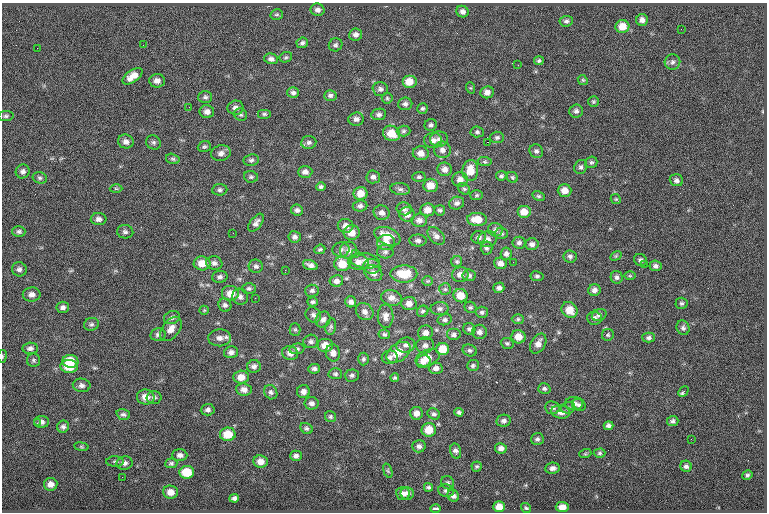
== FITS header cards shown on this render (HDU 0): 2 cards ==
NAXIS1  =                  765
NAXIS2  =                  510

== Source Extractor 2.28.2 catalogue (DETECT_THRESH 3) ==
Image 765 x 510 px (HDU 0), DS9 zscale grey, 1 PNG px = 1 image px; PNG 769 x 514 px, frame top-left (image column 1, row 510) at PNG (2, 3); each listed source drawn as its Kron ellipse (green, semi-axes under 4 px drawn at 4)
Background -0.289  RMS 8.1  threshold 24.2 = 3 sigma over >= 5 px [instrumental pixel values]
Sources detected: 288; all 288 listed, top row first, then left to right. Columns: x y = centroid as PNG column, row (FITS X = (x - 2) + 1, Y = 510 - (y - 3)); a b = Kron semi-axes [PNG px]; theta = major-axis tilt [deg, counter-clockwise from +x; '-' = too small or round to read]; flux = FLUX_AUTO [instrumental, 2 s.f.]
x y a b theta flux
317 10 7 6 - 2100
462 12 6 5 - 1900
277 15 6 5 - 970
642 20 6 6 - 2400
566 21 7 5 5 1300
622 26 7 6 - 6600
681 29 2 2 - 480
356 35 6 6 - 2000
302 43 6 5 - 1400
143 45 2 2 - 370
335 45 7 6 - 1200
37 48 2 2 - 1100
286 57 6 5 - 910
271 59 7 5 -15 1700
539 61 5 4 - 1000
672 62 8 7 - 1700
518 65 2 2 - 270
133 76 11 6 35 5200
583 80 5 4 - 630
157 81 8 6 3 2500
409 82 7 6 - 6100
471 88 6 4 -71 580
380 89 7 7 - 1700
487 92 7 6 - 2700
293 93 6 5 - 1600
330 95 6 5 - 1400
205 97 7 6 - 1300
387 98 5 5 - 860
593 102 5 5 - 810
405 104 7 6 - 1600
189 107 3 2 - 470
236 108 8 7 - 2400
422 108 5 5 - 980
576 111 7 6 - 1600
207 112 7 6 - 2500
264 114 7 5 0 1000
379 114 7 5 8 1700
241 115 7 6 - 1100
6 116 8 5 7 1100
356 119 8 6 7 2200
431 125 6 5 - 1400
403 131 7 5 3 1100
477 132 7 5 -4 1100
391 133 9 7 -27 8300
497 137 7 6 - 1200
439 139 9 8 - 2300
433 140 9 7 6 2700
126 142 8 7 - 2600
153 142 8 7 - 1300
309 142 7 6 - 1500
487 142 2 2 - 4000
204 147 7 5 22 1000
442 150 8 8 - 2500
536 151 7 6 - 1500
221 153 10 7 14 2600
421 153 8 7 - 3900
173 159 7 5 -16 1000
251 160 8 6 8 1400
485 162 7 4 -6 890
591 162 6 5 - 1000
581 167 7 6 - 1400
445 169 7 7 - 2500
23 171 7 7 - 1800
470 171 10 8 87 7200
305 172 7 6 - 2200
501 176 5 4 - 990
251 177 7 5 -9 1100
373 177 7 6 - 1700
419 177 7 5 1 990
512 177 6 5 - 890
40 178 7 5 -15 1200
460 180 8 7 - 3400
676 180 7 6 - 1700
430 185 7 6 - 6000
321 187 5 4 - 1100
116 188 6 4 -1 790
400 189 10 6 -7 1600
464 189 6 5 - 960
220 190 7 5 5 1300
564 190 7 6 - 4800
361 193 7 6 - 5400
477 195 6 5 - 830
538 196 6 4 -26 880
616 199 5 4 - 720
457 203 7 6 - 1800
360 206 7 5 6 1600
404 209 7 6 - 1700
297 210 6 5 - 1500
427 210 7 6 - 4600
440 210 5 5 - 990
524 212 7 6 - 5800
382 213 8 7 - 2300
407 214 8 7 - 3200
99 219 8 6 1 2200
477 219 10 6 -3 7600
419 220 7 6 - 2600
256 223 10 5 53 2200
346 226 8 7 - 2900
495 230 7 6 - 1700
19 231 6 5 - 1400
125 232 8 6 -5 1600
233 233 2 2 - 1100
352 233 8 7 - 4700
501 233 7 5 -2 1200
387 236 14 8 -23 7800
436 236 10 7 -46 2400
295 237 6 5 - 1600
479 237 7 6 - 1600
487 239 9 8 - 2600
418 241 8 6 0 1800
386 242 9 7 6 4200
519 243 6 6 - 1600
532 244 7 6 - 2100
486 248 6 6 - 1300
320 249 6 4 23 940
341 250 8 7 - 1600
349 250 9 8 - 2700
385 252 8 6 -2 1600
355 254 3 2 - 1100
506 254 6 5 - 1800
570 256 6 6 - 1500
616 256 6 4 31 610
640 260 6 6 - 1400
365 261 15 7 -8 3700
457 261 6 5 - 960
358 262 10 8 -7 3400
513 262 2 2 - 1900
202 263 8 7 - 6000
214 263 8 6 -17 2000
500 263 6 5 - 2500
342 264 8 7 - 8500
310 265 8 4 -19 2000
644 265 2 2 - 1000
256 266 7 6 - 1500
372 266 8 7 - 2100
655 266 6 5 - 1700
19 269 7 7 - 1900
285 270 2 2 - 6500
373 273 9 7 -33 2700
404 274 13 8 1 13000
460 275 8 7 - 3200
469 275 6 6 - 1500
537 276 6 5 - 1100
630 276 6 4 0 610
220 277 8 6 4 1600
617 277 6 6 - 1500
336 281 7 6 - 2300
428 281 5 4 - 640
249 288 7 5 -1 1200
499 288 5 5 - 1700
445 289 6 6 - 1000
594 290 6 6 - 2300
312 291 7 6 - 1400
231 293 9 8 - 5900
32 294 9 7 1 2700
460 296 7 6 - 6500
240 297 8 7 - 2000
255 298 2 2 - 270
392 298 10 7 -13 3500
313 302 5 4 - 970
351 302 6 5 - 1900
682 303 6 5 - 1000
409 304 7 6 - 3500
225 305 7 6 - 1600
63 307 6 5 - 1800
470 307 6 5 - 960
440 309 9 6 2 1900
204 310 5 4 - 550
570 310 8 7 - 6700
423 311 6 5 - 1000
365 312 9 8 - 2500
482 312 6 5 - 1300
313 315 8 7 - 1800
599 315 7 6 - 1800
386 316 12 8 -89 3200
172 317 8 6 24 1500
594 318 7 6 - 1700
518 319 6 5 - 900
323 320 8 7 - 2400
445 320 7 5 13 1400
91 324 7 6 - 1300
331 327 8 5 80 1100
683 328 7 6 - 1500
171 329 14 8 52 4100
295 329 6 5 - 840
469 329 6 5 - 1300
479 332 7 7 - 2000
425 333 7 7 - 2700
158 334 7 6 - 1500
384 334 6 5 - 1000
453 335 7 6 - 1600
608 335 6 6 - 890
518 337 7 6 - 5600
219 338 11 8 2 3200
648 338 6 5 - 1400
311 341 7 7 - 1500
507 343 6 5 - 1100
538 344 11 7 60 3500
325 345 8 7 - 5600
406 345 9 7 13 2300
425 345 9 8 - 2200
30 348 8 5 4 1800
297 349 7 5 9 1100
443 349 6 6 - 8400
470 350 7 5 -23 1200
231 352 7 6 - 2000
398 352 13 8 35 8700
290 353 8 7 - 2800
333 353 8 7 - 2400
2 356 6 3 81 540
390 357 8 7 - 1600
428 358 12 8 21 6800
363 359 6 5 - 1100
34 360 6 6 - 1100
70 361 8 6 -6 11000
423 362 7 6 - 3000
473 365 6 5 - 1100
69 366 9 6 -5 10000
254 366 7 6 - 1800
436 368 7 5 2 2400
314 369 6 5 - 1400
335 374 7 5 -3 1100
352 375 7 6 - 1300
241 377 7 6 - 5100
395 378 4 4 - 760
82 385 9 7 -4 2000
244 389 8 6 -8 3100
544 389 6 5 - 1200
271 392 7 6 - 1500
303 392 6 6 - 2300
683 392 6 3 45 1500
146 397 9 7 -7 4700
154 397 7 6 - 1400
312 403 7 6 - 1900
574 403 9 6 1 1900
579 405 7 6 - 1300
552 408 7 6 - 1700
568 408 7 5 14 1100
208 410 7 5 3 1700
459 412 4 4 - 1200
561 412 9 6 -8 3200
416 413 6 6 - 3200
123 414 7 5 -18 1300
434 414 6 5 - 1400
330 417 6 5 - 980
504 421 7 6 - 1600
673 421 5 5 - 1400
41 422 7 6 - 2200
37 423 3 2 - 600
608 426 5 4 - 1600
63 427 6 6 - 1500
306 428 7 5 -31 1100
429 430 7 6 - 9300
228 434 8 6 1 9500
537 439 6 6 - 1200
691 439 2 2 - 1600
419 446 7 6 - 1900
81 447 7 3 -8 630
501 448 6 5 - 2400
456 451 8 5 -76 1900
600 453 6 4 1 920
585 454 6 4 18 660
180 455 7 6 - 2100
296 456 6 5 - 1800
115 462 8 5 -1 1300
260 462 7 6 - 3900
125 463 8 6 8 1900
171 463 6 5 - 1000
477 466 5 5 - 760
686 466 6 5 - 1500
553 468 7 5 9 2000
388 471 7 4 -71 780
187 472 7 6 - 12000
747 475 5 4 - 990
122 477 2 2 - 320
448 483 7 6 - 1200
51 484 7 6 - 3000
428 487 4 4 - 1000
446 491 8 6 -12 1600
170 492 7 6 - 4000
407 493 6 6 - 2100
403 494 7 6 - 2400
453 496 6 5 - 1700
234 498 5 4 - 1500
499 507 6 5 - 5600
562 507 7 5 -2 3600
526 508 5 4 - 770
436 509 5 3 - 1300
At the frame edge (FLAGS 8, measured only in part): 1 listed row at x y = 2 356